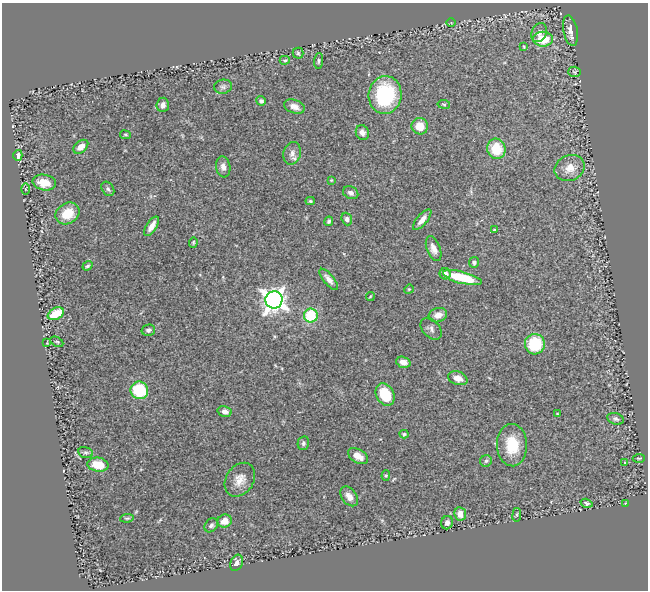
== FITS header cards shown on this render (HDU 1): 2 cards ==
NAXIS1  =                  646
NAXIS2  =                  588

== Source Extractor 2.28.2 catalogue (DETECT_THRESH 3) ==
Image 646 x 588 px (HDU 1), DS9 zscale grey, 1 PNG px = 1 image px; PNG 650 x 592 px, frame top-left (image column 1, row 588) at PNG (2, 3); each listed source drawn as its Kron ellipse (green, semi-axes under 4 px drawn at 4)
Background 0.427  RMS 0.033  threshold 0.0994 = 3 sigma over >= 5 px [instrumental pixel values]
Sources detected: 82; all 82 listed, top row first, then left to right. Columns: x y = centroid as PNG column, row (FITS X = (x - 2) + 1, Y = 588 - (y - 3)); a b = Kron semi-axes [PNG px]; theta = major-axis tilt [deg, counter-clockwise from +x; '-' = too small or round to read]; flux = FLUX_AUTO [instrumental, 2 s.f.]
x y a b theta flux
451 22 4 3 - 1.8
570 31 15 7 -79 16
539 33 10 7 63 12
543 39 10 7 0 55
524 47 4 3 - 2.1
298 53 5 5 - 3.4
285 60 5 4 - 3.5
319 61 8 4 86 4.2
575 72 6 5 - 2.9
223 87 9 7 8 6.5
385 95 19 16 84 190
261 101 5 4 - 6
444 104 6 3 -9 2.4
163 105 7 6 - 8.6
294 106 10 6 -20 14
420 126 8 8 - 40
362 133 7 6 - 9.7
125 135 5 3 - 2
81 147 8 5 40 18
496 149 10 9 - 58
292 153 11 8 75 12
18 155 5 4 - 13
223 167 11 7 -80 12
570 168 15 12 23 28
331 180 4 3 - 1.8
44 183 12 7 -11 35
25 189 6 4 -89 2.7
108 189 8 5 -55 5.6
351 193 8 6 -25 7.8
310 201 4 4 - 2.8
67 213 12 10 32 44
347 219 6 5 - 6
422 220 13 5 50 14
329 221 5 4 - 3.7
152 226 11 5 56 18
494 230 4 4 - 2.8
193 242 5 4 - 2.9
434 249 13 6 -68 16
474 262 5 5 - 5.9
88 266 5 4 - 3.7
445 274 5 5 - 10
462 278 20 6 -14 89
329 279 13 5 -50 13
409 289 5 4 - 2.3
370 296 5 3 - 2
274 300 8 8 - 1700
56 314 8 5 28 57
438 315 9 7 19 15
311 316 7 7 - 81
431 329 12 8 -46 9.1
148 330 7 5 15 5.6
57 342 7 4 -28 3.6
47 343 2 2 - 1.4
535 344 10 10 - 95
403 362 7 5 -18 13
458 378 10 6 -19 17
139 390 9 8 - 110
385 395 12 8 -61 70
225 411 7 5 -15 12
557 414 3 3 - 1.8
615 419 8 5 -17 6.1
404 434 4 3 - 3.1
303 443 7 5 78 5.3
512 445 21 15 -87 66
86 453 7 5 -15 4.9
358 456 11 6 -31 17
639 458 6 2 3 2.2
486 461 6 5 - 4.5
625 463 3 2 - 2.5
98 465 10 7 -9 38
386 475 5 4 - 2.8
240 480 18 13 56 27
349 496 11 7 -53 15
586 503 6 4 -16 4.6
625 503 3 2 - 1.5
460 514 7 6 - 16
517 515 7 3 82 2.6
127 518 7 4 7 3.2
225 521 7 6 - 22
447 523 7 6 - 10
211 525 8 6 48 5.7
236 563 8 6 67 8.5